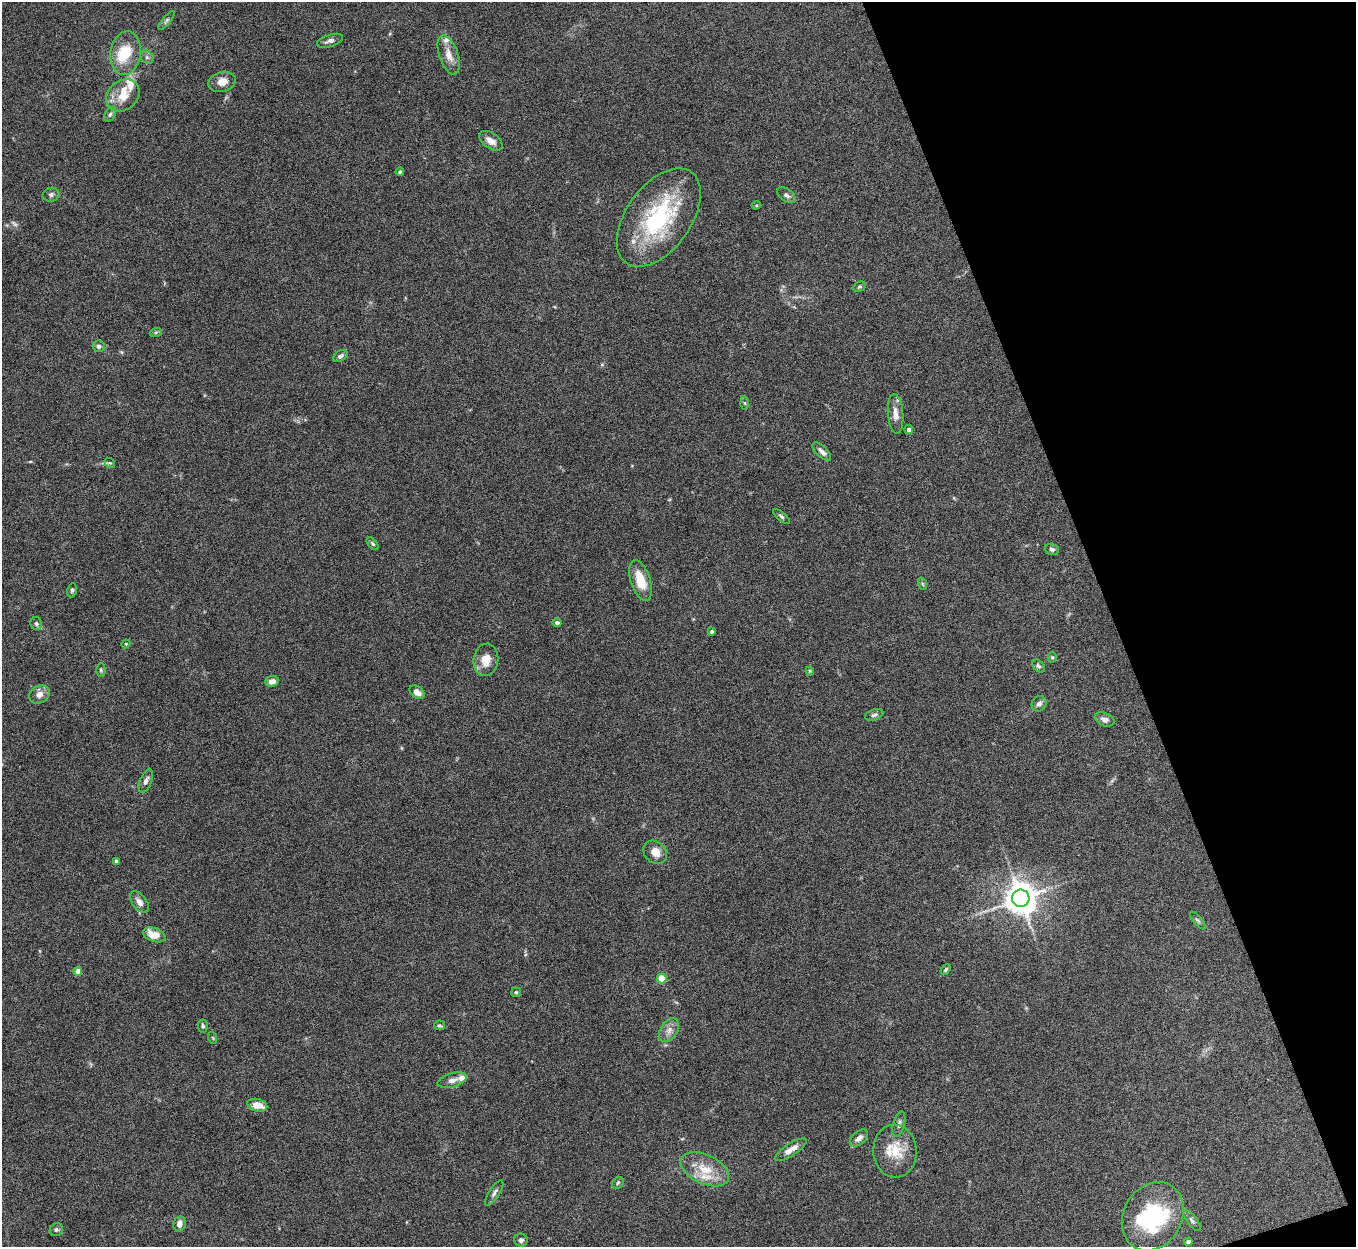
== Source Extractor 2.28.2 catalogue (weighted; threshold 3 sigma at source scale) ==
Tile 12 of 4 x 4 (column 4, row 3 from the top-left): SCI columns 4064-5417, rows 1396-2640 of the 5422 x 5406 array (HDU 1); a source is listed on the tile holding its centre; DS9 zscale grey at full resolution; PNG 1358 x 1249 px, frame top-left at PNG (2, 2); each listed source drawn as its Kron ellipse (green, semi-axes under 4 px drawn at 4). Shown black and unused: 18% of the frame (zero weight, under 5 of 10 exposures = <1% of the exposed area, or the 3 px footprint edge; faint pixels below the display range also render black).
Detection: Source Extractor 2.28.2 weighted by HDU 2 'WHT'; one run over the whole footprint, this tile lists its part. Background 0.145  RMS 0.0057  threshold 0.0234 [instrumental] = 3 sigma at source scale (4.09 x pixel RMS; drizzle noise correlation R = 1.36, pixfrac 0.8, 0.05/0.05 arcsec/px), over >= 5 px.
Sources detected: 84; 1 too faint to see at this stretch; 2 inside a brighter object's white glare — neither listed nor drawn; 7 inside a brighter listed object's ellipse — not listed separately; the other 74 listed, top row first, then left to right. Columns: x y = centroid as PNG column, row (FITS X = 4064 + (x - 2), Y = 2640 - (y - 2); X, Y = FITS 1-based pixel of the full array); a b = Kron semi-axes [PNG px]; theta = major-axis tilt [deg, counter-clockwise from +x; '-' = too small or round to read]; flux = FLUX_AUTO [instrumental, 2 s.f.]
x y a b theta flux
167 21 12 4 51 1.1
330 41 13 6 17 2.3
125 53 22 15 81 15
449 55 20 9 -71 5.8
147 57 7 6 - 1.4
222 82 14 10 17 5.3
123 95 18 14 42 9.2
110 114 8 5 63 1.2
491 141 13 7 -35 4.1
400 172 4 4 - 0.7
51 195 8 7 - 1.5
786 195 10 6 -37 1.8
756 205 4 3 - 0.6
659 218 56 32 54 59
859 287 7 4 28 0.8
156 332 6 4 19 0.79
98 346 6 6 - 1.5
340 356 8 5 32 1.5
745 403 6 4 -88 0.86
896 414 20 7 -85 4.5
909 430 4 4 - 2
822 452 12 5 -44 2.3
110 463 6 4 -40 0.71
781 516 10 4 -40 1.1
372 544 7 4 -48 0.91
1052 549 7 5 -17 1.3
641 581 21 9 -73 13
923 584 6 4 -70 0.71
72 590 7 5 80 0.95
557 623 4 4 - 1.9
36 624 6 6 - 1
712 631 4 3 - 1.2
126 644 4 4 - 0.51
1052 657 5 4 - 0.75
486 660 16 12 82 7.5
1038 666 7 5 -50 1.1
101 670 6 4 -88 0.84
810 671 4 4 - 0.53
272 681 7 5 9 3
417 692 8 5 -40 3.2
39 694 11 8 33 3.7
1039 704 8 7 - 2
874 715 9 5 20 1.3
1104 719 10 6 -22 2.7
146 781 12 6 69 2.2
655 852 13 10 -41 5.4
116 861 4 3 - 1
1021 898 9 8 - 950
139 902 12 7 -53 2.8
1198 920 11 3 -49 1
154 935 12 7 -19 7.8
946 970 6 4 53 0.96
78 971 4 4 - 3.7
662 978 5 5 - 15
516 992 5 4 - 0.65
439 1025 5 4 - 0.79
203 1026 6 5 - 1
669 1030 13 8 56 3.5
213 1038 6 3 -71 0.55
452 1080 15 7 16 3.2
257 1105 10 6 -15 6.4
899 1124 13 5 75 2
859 1138 11 6 41 2.8
791 1150 18 6 33 5.1
895 1151 26 21 -86 14
705 1169 26 14 -25 12
618 1183 6 5 - 0.86
494 1193 15 5 57 1.8
1153 1216 36 29 60 52
1192 1221 13 5 -52 1.5
179 1224 8 6 78 3.1
56 1230 7 6 - 1.1
521 1240 7 6 - 1.3
1188 1242 4 4 - 1.9